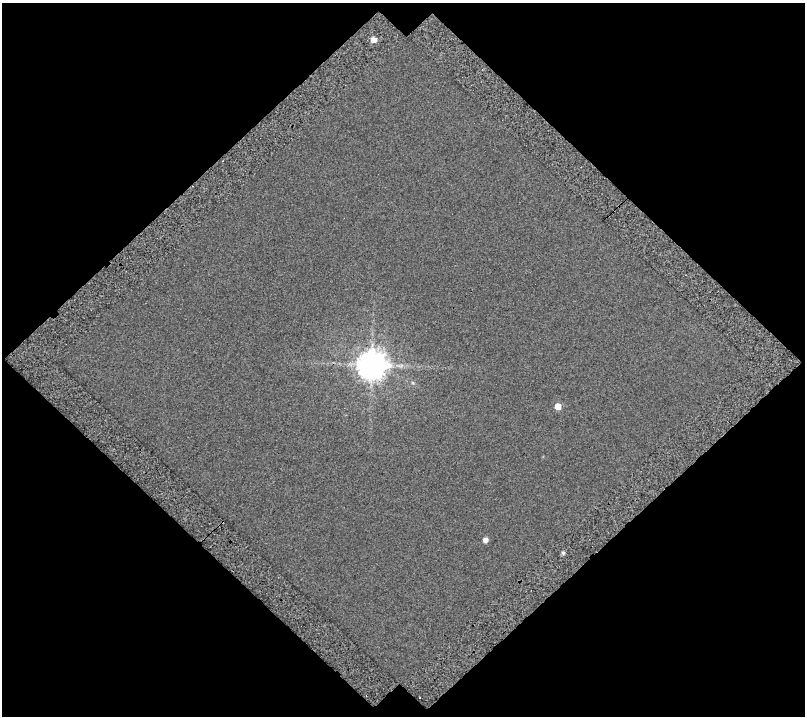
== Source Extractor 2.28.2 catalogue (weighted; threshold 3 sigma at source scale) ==
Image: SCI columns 1-803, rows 46-759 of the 803 x 802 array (HDU 1 of 3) = the unmasked area's bounding box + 8 px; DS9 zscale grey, full resolution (1 PNG px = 1 image px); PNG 807 x 718 px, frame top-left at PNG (2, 3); no overlay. Shown black and unused: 48% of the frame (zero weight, under 3 of 6 exposures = <1% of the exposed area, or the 3 px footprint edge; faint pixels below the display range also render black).
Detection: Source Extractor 2.28.2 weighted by HDU 2 'WHT'. Background -0.46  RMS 1.6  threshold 6.71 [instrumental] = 3 sigma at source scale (4.09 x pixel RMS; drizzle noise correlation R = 1.36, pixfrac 0.8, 0.0396/0.0396 arcsec/px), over >= 5 px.
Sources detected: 6; all 6 listed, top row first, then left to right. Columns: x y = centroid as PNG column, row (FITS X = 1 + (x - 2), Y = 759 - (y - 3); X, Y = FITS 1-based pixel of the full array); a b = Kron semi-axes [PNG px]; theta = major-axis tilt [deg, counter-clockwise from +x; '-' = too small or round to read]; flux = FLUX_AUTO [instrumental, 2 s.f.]
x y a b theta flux
373 40 5 5 - 1100
371 365 9 9 - 230000
413 383 6 4 -44 200
557 406 5 5 - 1800
485 540 5 5 - 790
563 553 5 5 - 280